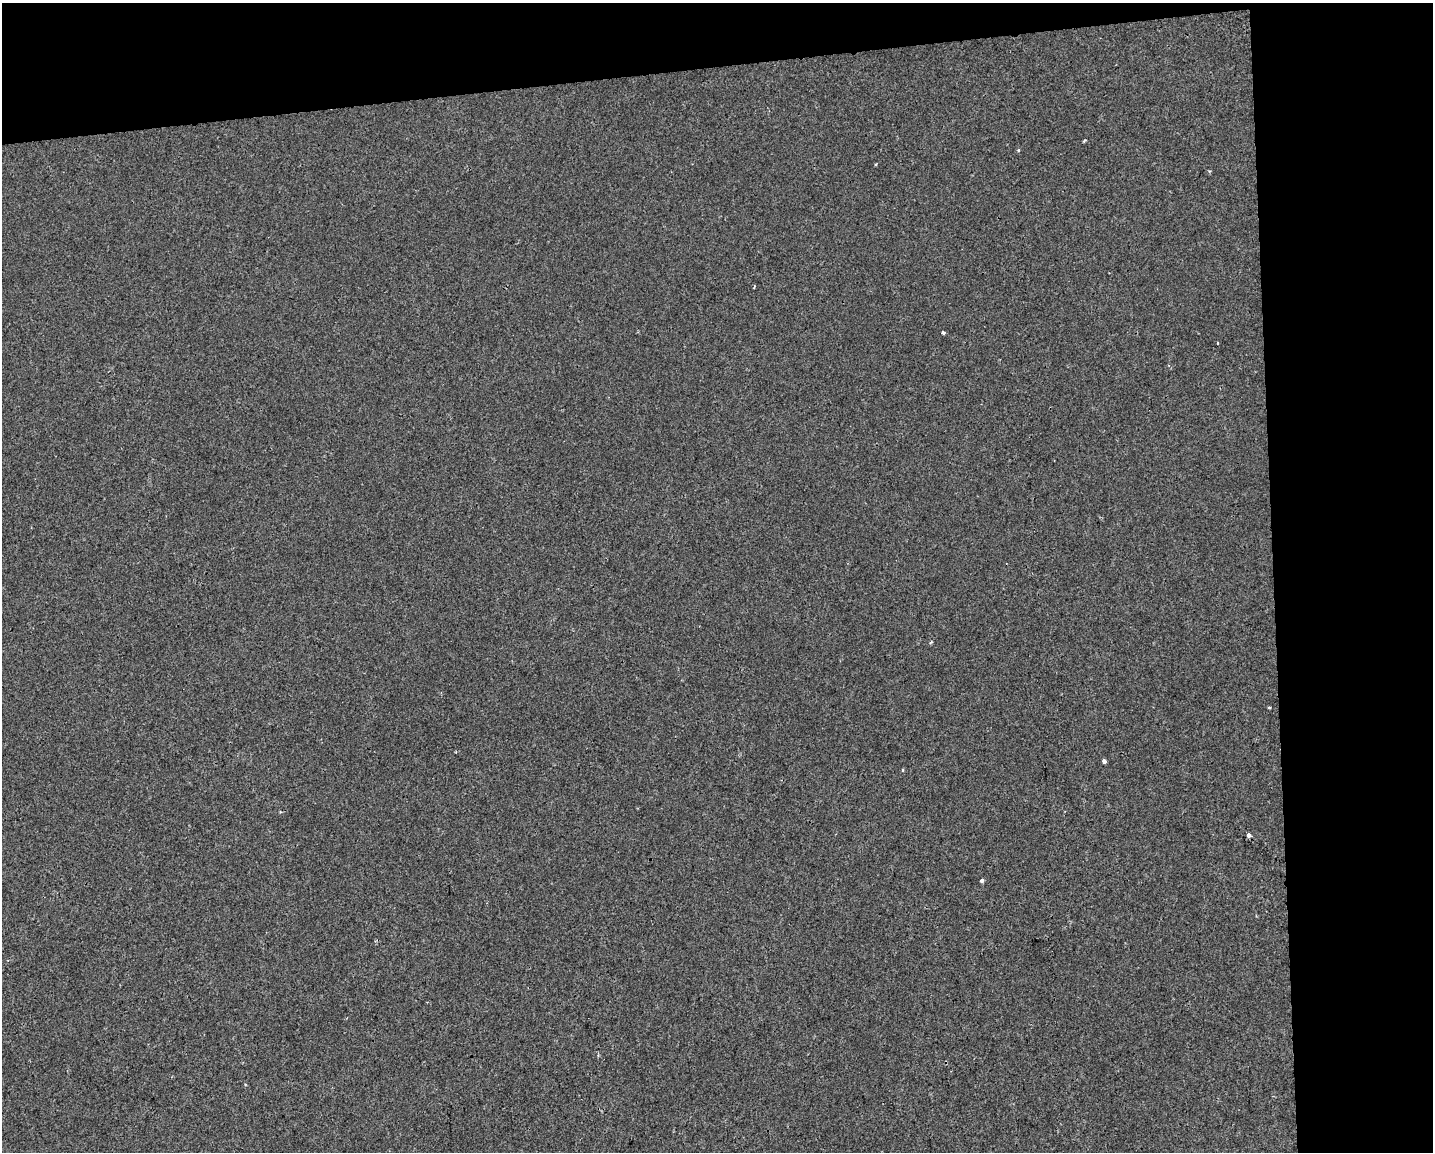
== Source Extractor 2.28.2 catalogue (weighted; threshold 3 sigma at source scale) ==
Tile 3 of 3 x 4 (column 3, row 1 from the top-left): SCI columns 2873-4303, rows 3452-4601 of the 4355 x 4601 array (HDU 1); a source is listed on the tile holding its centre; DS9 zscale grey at full resolution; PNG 1435 x 1154 px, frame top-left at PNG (2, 3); no overlay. Shown black and unused: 17% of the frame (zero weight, under 2 of 3 exposures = <1% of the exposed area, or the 3 px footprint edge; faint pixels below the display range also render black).
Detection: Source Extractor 2.28.2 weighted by HDU 2 'WHT'; one run over the whole footprint, this tile lists its part. Background 3.87e-04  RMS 0.0042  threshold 0.0191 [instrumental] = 3 sigma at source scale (4.5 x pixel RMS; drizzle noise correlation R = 1.50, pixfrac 1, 0.0396/0.0396 arcsec/px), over >= 5 px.
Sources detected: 10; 1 cosmic-ray / hot-pixel residue — not listed; the other 9 listed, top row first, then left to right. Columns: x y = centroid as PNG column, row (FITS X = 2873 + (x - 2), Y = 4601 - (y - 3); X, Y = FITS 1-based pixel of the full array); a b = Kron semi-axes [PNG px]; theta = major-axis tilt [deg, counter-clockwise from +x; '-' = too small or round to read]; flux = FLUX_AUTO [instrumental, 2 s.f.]
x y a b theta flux
1084 141 4 2 - 0.62
1019 150 4 3 - 0.46
943 333 4 3 - 0.76
1217 343 3 2 - 0.39
931 642 5 3 - 0.52
1104 761 4 3 - 3
903 770 5 3 - 0.34
1248 835 4 3 - 2.3
982 880 4 4 - 2.2